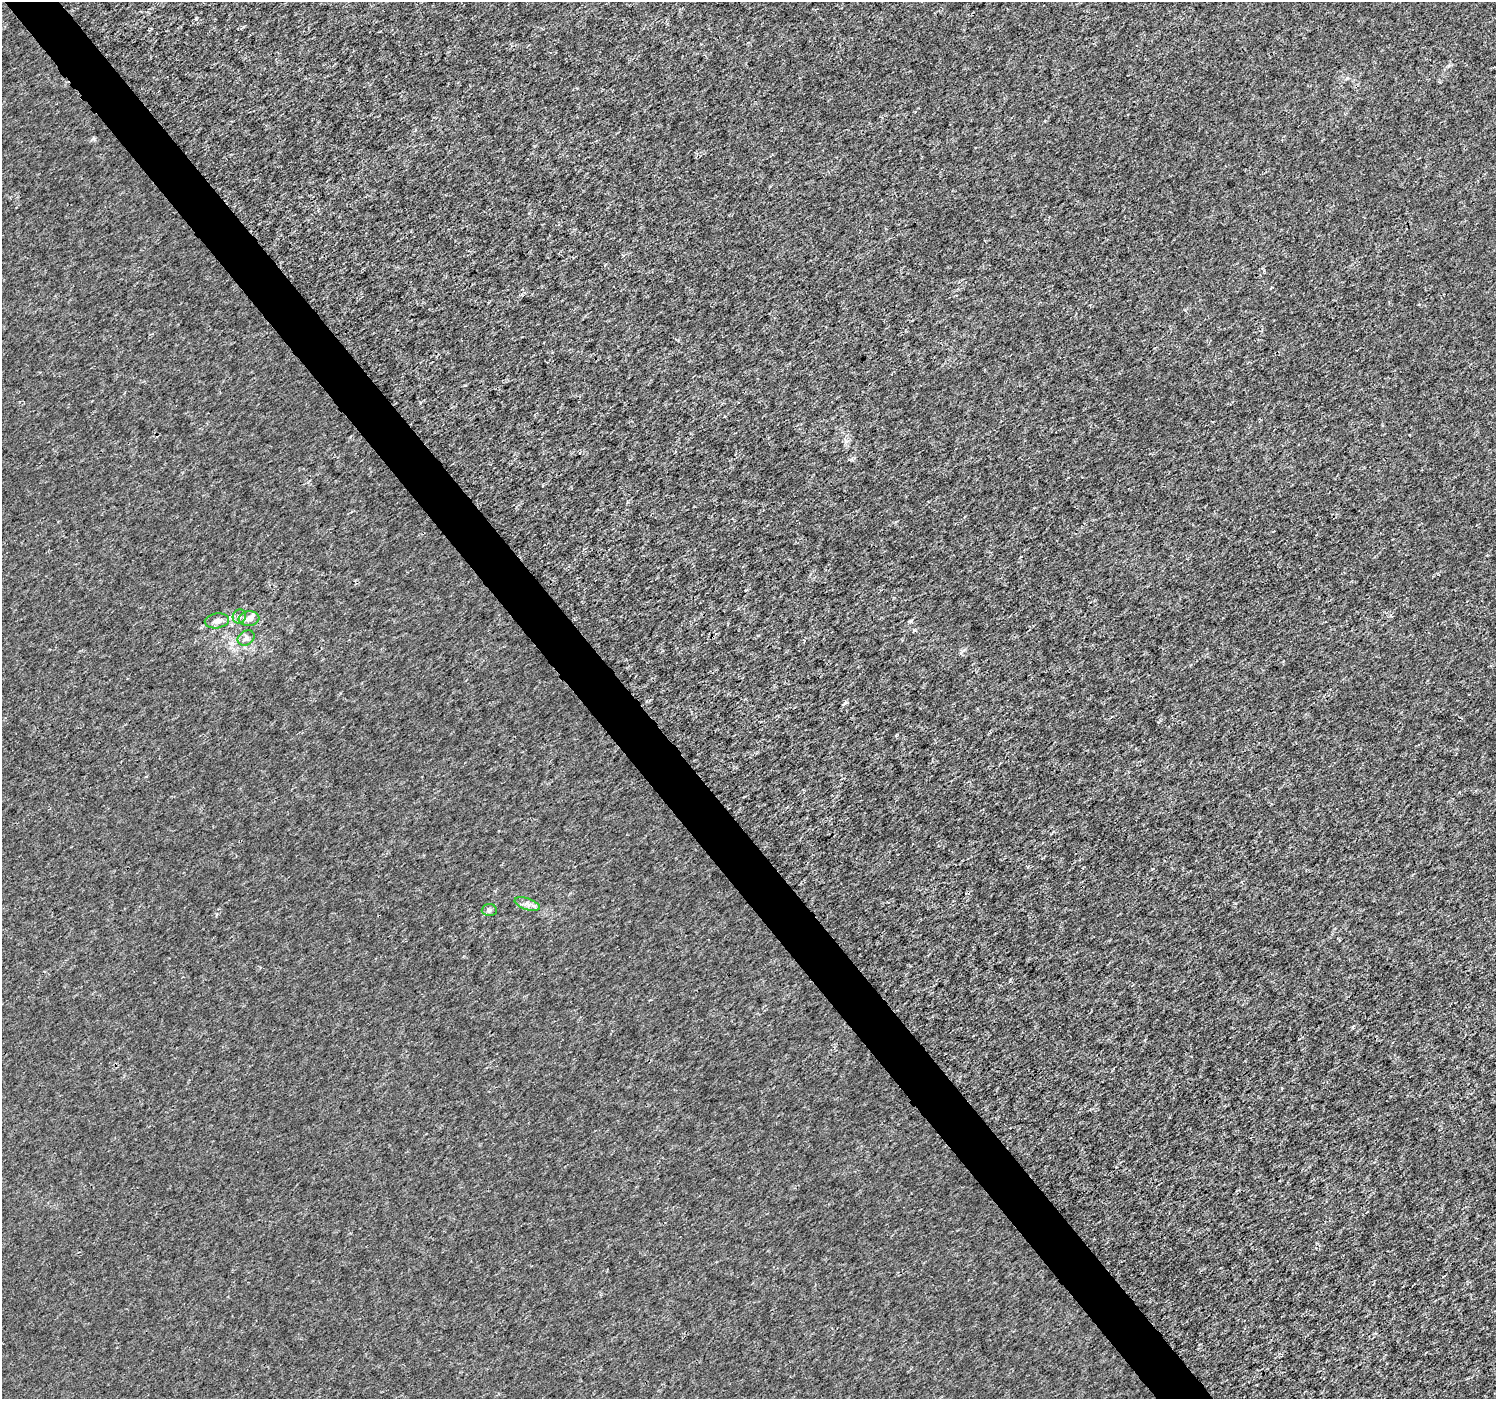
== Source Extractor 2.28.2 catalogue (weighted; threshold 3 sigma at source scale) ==
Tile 11 of 4 x 4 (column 3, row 3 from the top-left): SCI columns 2987-4480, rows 1533-2929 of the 5979 x 5921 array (HDU 1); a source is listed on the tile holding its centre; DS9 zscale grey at full resolution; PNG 1498 x 1401 px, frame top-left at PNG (2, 2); each listed source drawn as its Kron ellipse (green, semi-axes under 4 px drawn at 4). Shown black and unused: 4% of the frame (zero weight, under 3 of 4 exposures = <1% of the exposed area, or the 3 px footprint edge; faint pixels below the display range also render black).
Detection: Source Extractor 2.28.2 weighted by HDU 2 'WHT'; one run over the whole footprint, this tile lists its part. Background -3.47e-05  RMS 0.0018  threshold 0.00801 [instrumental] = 3 sigma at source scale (4.5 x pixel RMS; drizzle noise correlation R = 1.50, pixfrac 1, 0.0396/0.0396 arcsec/px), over >= 5 px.
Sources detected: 7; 1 inside a brighter listed object's ellipse — not listed separately; the other 6 listed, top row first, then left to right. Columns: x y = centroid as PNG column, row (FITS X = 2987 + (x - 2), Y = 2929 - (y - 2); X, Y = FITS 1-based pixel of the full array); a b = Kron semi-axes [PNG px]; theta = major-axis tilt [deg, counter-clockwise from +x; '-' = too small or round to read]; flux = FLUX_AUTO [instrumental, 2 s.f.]
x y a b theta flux
239 616 7 6 - 0.58
249 619 10 7 7 0.95
217 621 12 7 9 0.98
246 638 9 7 33 0.63
527 904 13 5 -17 0.9
489 910 7 6 - 0.44